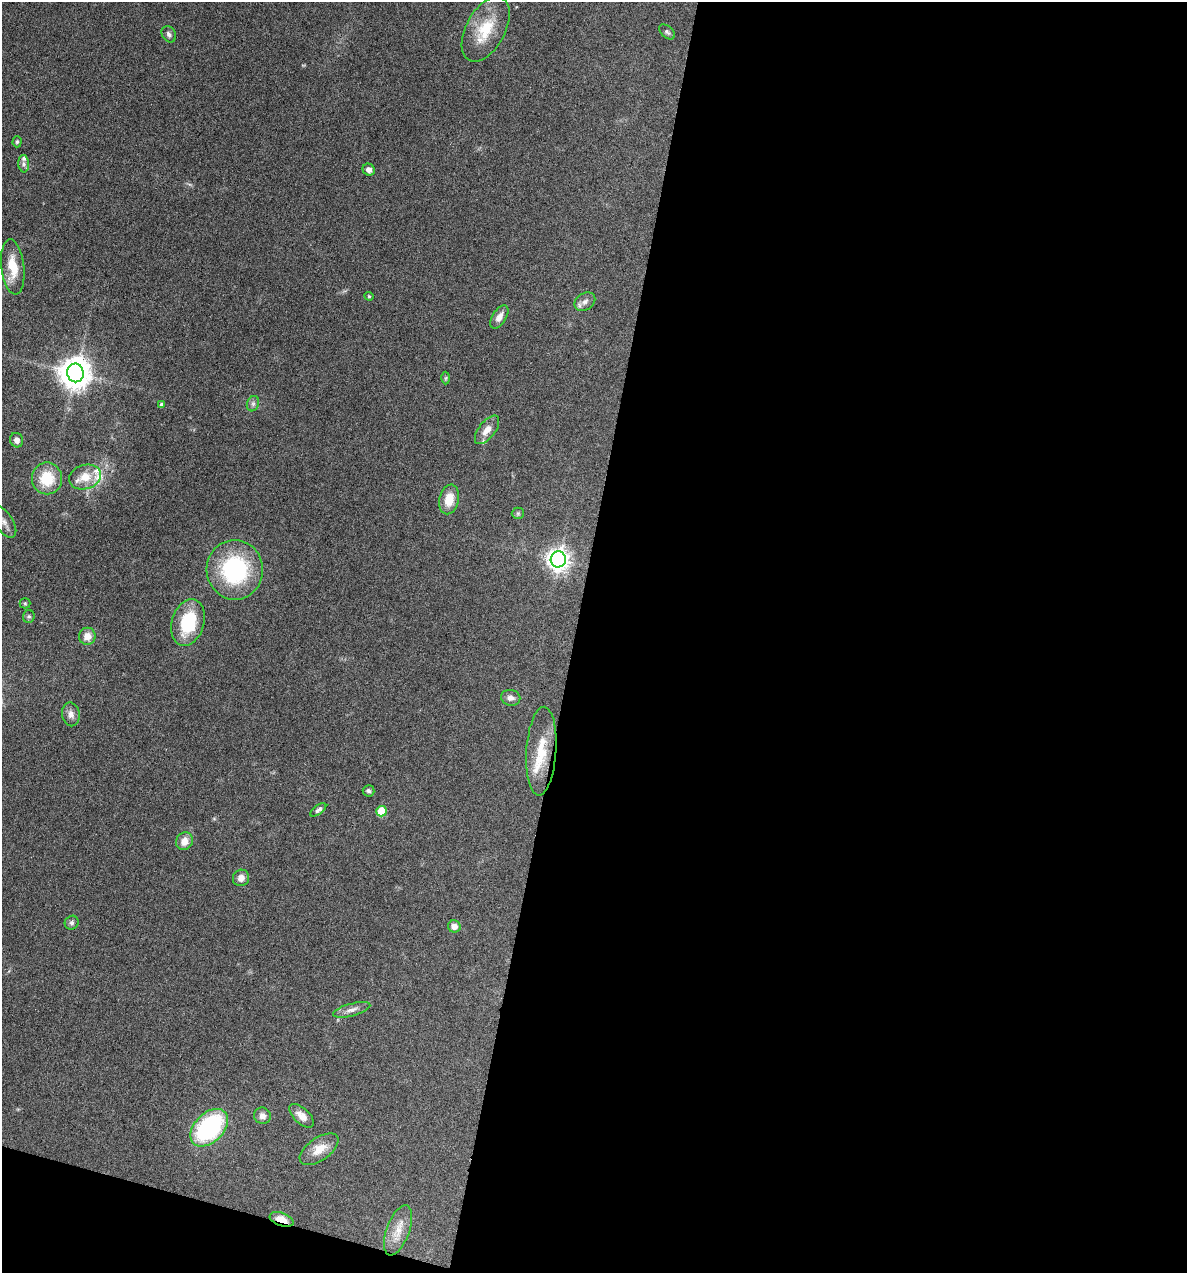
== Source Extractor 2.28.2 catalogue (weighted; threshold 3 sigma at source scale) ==
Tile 16 of 4 x 4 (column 4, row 4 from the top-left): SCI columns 3678-4862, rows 1-1271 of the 5105 x 5085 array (HDU 1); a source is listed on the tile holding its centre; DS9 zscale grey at full resolution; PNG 1189 x 1275 px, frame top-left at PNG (2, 2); each listed source drawn as its Kron ellipse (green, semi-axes under 4 px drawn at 4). Shown black and unused: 54% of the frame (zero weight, under 4 of 8 exposures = <1% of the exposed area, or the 3 px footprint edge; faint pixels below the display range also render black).
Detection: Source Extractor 2.28.2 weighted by HDU 2 'WHT'; one run over the whole footprint, this tile lists its part. Background 0.148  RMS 0.0057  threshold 0.0233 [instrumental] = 3 sigma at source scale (4.09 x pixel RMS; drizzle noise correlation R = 1.36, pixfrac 0.8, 0.05/0.05 arcsec/px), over >= 5 px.
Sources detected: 50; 1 inside a brighter object's white glare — neither listed nor drawn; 5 inside a brighter listed object's ellipse — not listed separately; the other 44 listed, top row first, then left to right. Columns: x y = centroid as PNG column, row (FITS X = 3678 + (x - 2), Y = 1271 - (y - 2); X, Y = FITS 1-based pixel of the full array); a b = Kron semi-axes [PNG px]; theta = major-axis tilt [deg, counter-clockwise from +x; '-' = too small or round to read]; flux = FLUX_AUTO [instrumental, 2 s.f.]
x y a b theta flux
486 29 35 19 62 20
667 32 9 5 -41 1.2
169 34 9 6 -57 1.6
17 142 5 4 - 0.81
24 164 8 5 -85 1.5
369 170 6 5 - 2.3
13 267 27 11 -83 12
369 296 4 4 - 0.58
585 302 11 8 35 2.7
499 317 13 7 59 3.5
75 373 9 8 - 790
446 378 6 4 89 0.77
253 404 8 6 70 1.6
162 405 4 4 - 1.6
487 430 17 8 53 5.3
17 440 7 6 - 2.7
85 477 16 12 17 8.7
47 478 16 15 - 18
449 499 15 10 77 9.2
518 513 6 6 - 0.86
3 521 18 9 -55 4.4
558 559 8 7 - 370
235 570 30 28 -87 56
25 603 5 5 - 0.73
29 617 6 6 - 1
188 622 24 16 73 26
87 636 8 8 - 5.2
511 698 10 8 -10 2.5
71 714 12 9 -80 3
541 751 44 15 86 17
369 791 6 5 - 1.3
318 810 9 4 36 1.6
381 811 5 5 - 16
184 841 9 8 - 4.7
241 878 8 8 - 3.5
72 923 7 6 - 1.3
454 926 6 6 - 3.5
352 1010 19 6 15 3.2
262 1116 8 8 - 2.7
302 1116 15 7 -43 4.1
209 1128 22 14 45 63
319 1149 22 11 35 8
282 1219 12 6 -20 6.6
398 1230 26 11 70 7.8
Overlapping masked pixels (flux is a lower limit): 1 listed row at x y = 282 1219
Isophote crosses this tile's border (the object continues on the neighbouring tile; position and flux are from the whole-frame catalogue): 1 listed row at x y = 3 521